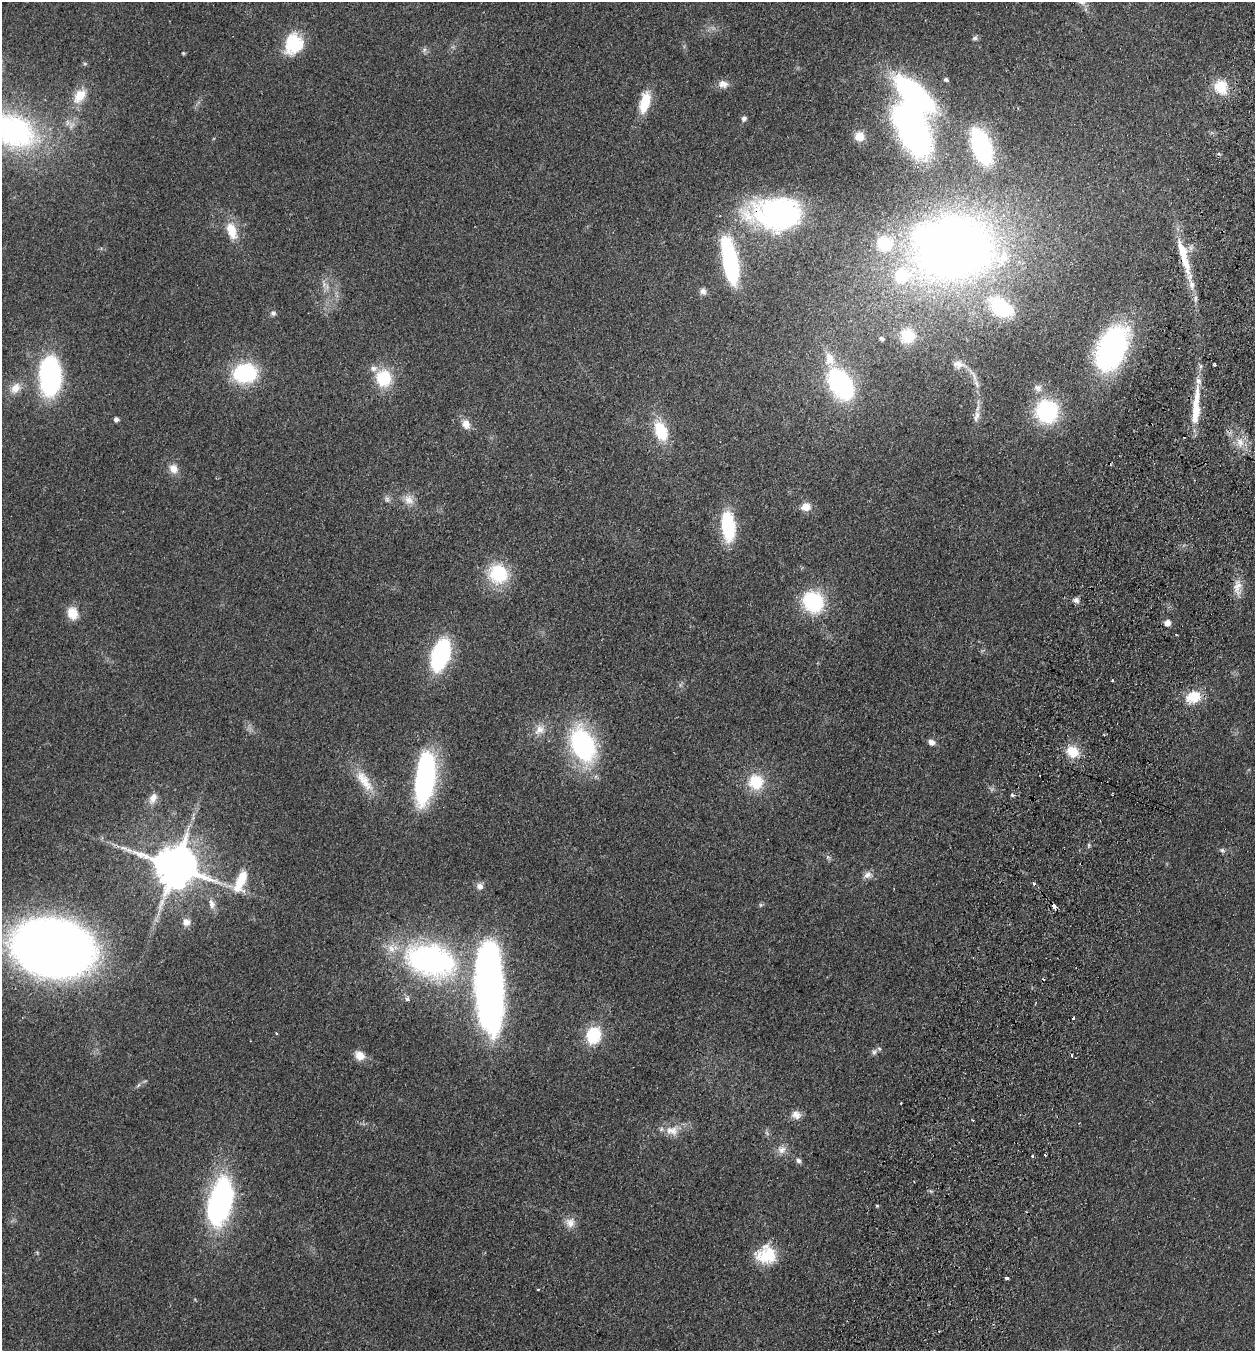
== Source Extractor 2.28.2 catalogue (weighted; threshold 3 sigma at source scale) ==
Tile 10 of 4 x 4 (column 2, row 3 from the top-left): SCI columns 1443-2695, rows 1372-2720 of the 5519 x 5440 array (HDU 1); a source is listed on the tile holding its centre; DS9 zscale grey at full resolution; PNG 1257 x 1353 px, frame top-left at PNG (2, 2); no overlay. Shown black and unused: <1% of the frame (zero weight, under 2 of 3 exposures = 3% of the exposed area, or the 3 px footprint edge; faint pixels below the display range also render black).
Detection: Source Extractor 2.28.2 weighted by HDU 2 'WHT'; one run over the whole footprint, this tile lists its part. Background 0.0925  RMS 0.0083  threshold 0.0372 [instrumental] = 3 sigma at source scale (4.5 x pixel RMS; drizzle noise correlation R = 1.50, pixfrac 1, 0.05/0.05 arcsec/px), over >= 5 px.
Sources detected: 115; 1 too faint to see at this stretch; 4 inside a brighter object's white glare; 7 cosmic-ray / hot-pixel residue — not listed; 5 inside a brighter listed object's ellipse — not listed separately; the other 98 listed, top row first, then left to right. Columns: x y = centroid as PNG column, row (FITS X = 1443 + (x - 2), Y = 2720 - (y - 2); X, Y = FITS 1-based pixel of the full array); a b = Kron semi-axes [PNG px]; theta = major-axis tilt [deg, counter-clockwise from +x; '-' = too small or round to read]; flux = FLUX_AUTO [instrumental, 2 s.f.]
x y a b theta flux
975 38 8 6 16 1.8
292 42 26 18 75 34
424 50 7 5 47 1.9
183 53 4 4 - 0.88
85 64 6 4 -18 1.1
946 80 5 4 - 2.2
723 84 13 10 -14 5.9
1221 87 18 16 -70 21
913 93 41 16 -43 200
80 96 21 13 51 16
645 102 24 10 75 22
744 119 7 6 - 2.4
12 131 73 45 -20 190
859 136 11 11 - 9
982 147 23 12 -69 160
776 214 59 34 -2 170
232 230 24 12 -74 17
884 243 13 12 - 35
953 248 62 52 37 660
1182 252 29 10 -71 20
730 261 36 11 -79 160
1192 284 11 7 -84 5.3
324 285 10 4 85 2.4
703 291 9 7 -46 3.6
1195 299 11 4 81 2.5
1001 307 26 16 -36 59
273 313 8 7 - 2.1
907 336 15 14 - 25
881 338 6 5 - 2
1112 348 47 28 64 150
829 359 21 14 -76 16
958 364 15 10 -5 6.1
1215 364 3 3 - 1.3
245 373 21 16 6 75
50 376 31 16 -88 160
974 376 25 6 -63 6.3
384 378 17 15 -71 35
840 384 22 13 -58 190
15 388 17 12 51 9.7
1038 388 12 10 -20 4.7
1196 407 57 9 86 28
1047 411 19 18 - 86
976 416 17 7 72 5.7
116 419 5 5 - 2.8
466 424 13 10 -72 6.8
661 431 21 13 -69 31
1240 442 14 8 -66 8.1
173 469 12 10 -58 7.5
387 499 8 6 -64 2.4
409 500 15 11 -44 7.7
806 507 12 10 7 7.1
728 526 24 11 -85 65
498 574 21 20 - 43
1237 587 17 10 61 8.4
1076 600 7 7 - 3.2
813 602 20 17 -52 65
72 613 11 9 -68 17
1167 623 8 7 - 4.1
1176 635 3 2 - 0.89
440 655 22 12 73 130
1193 697 18 14 15 20
539 730 16 12 38 8.9
932 742 9 7 -22 3.9
582 745 29 19 -66 150
1072 752 15 14 - 16
425 778 54 19 83 150
364 781 37 13 -55 20
756 782 19 19 - 26
153 798 15 9 64 6.1
1222 850 8 6 -31 1.9
828 857 7 6 - 1.8
175 866 13 11 -21 3600
868 875 12 9 29 4.7
241 881 27 11 70 23
480 886 9 9 - 4.1
212 904 14 8 -76 5.2
760 905 6 4 -90 1.1
186 922 10 9 - 5.1
52 947 56 39 -10 900
430 960 47 29 -16 220
489 986 76 24 -88 470
407 999 5 4 - 3.3
593 1035 17 14 76 33
874 1052 8 6 53 2.6
359 1055 12 9 -44 9
901 1103 2 2 - 0.65
796 1115 13 10 -26 6.1
672 1131 20 13 -9 11
782 1150 13 10 12 5.8
1045 1155 3 2 - 1.5
1032 1156 3 3 - 4.3
798 1161 7 6 - 2.3
220 1201 42 20 77 190
877 1206 3 3 - 1.5
570 1223 14 13 - 7.4
766 1255 24 21 6 29
1006 1278 4 3 - 2.5
538 1289 4 2 - 0.67
Overlapping masked pixels (flux is a lower limit): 4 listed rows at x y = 776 214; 1182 252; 1196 407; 52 947
Isophote crosses this tile's border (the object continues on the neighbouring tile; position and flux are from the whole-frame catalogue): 2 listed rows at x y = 12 131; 52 947